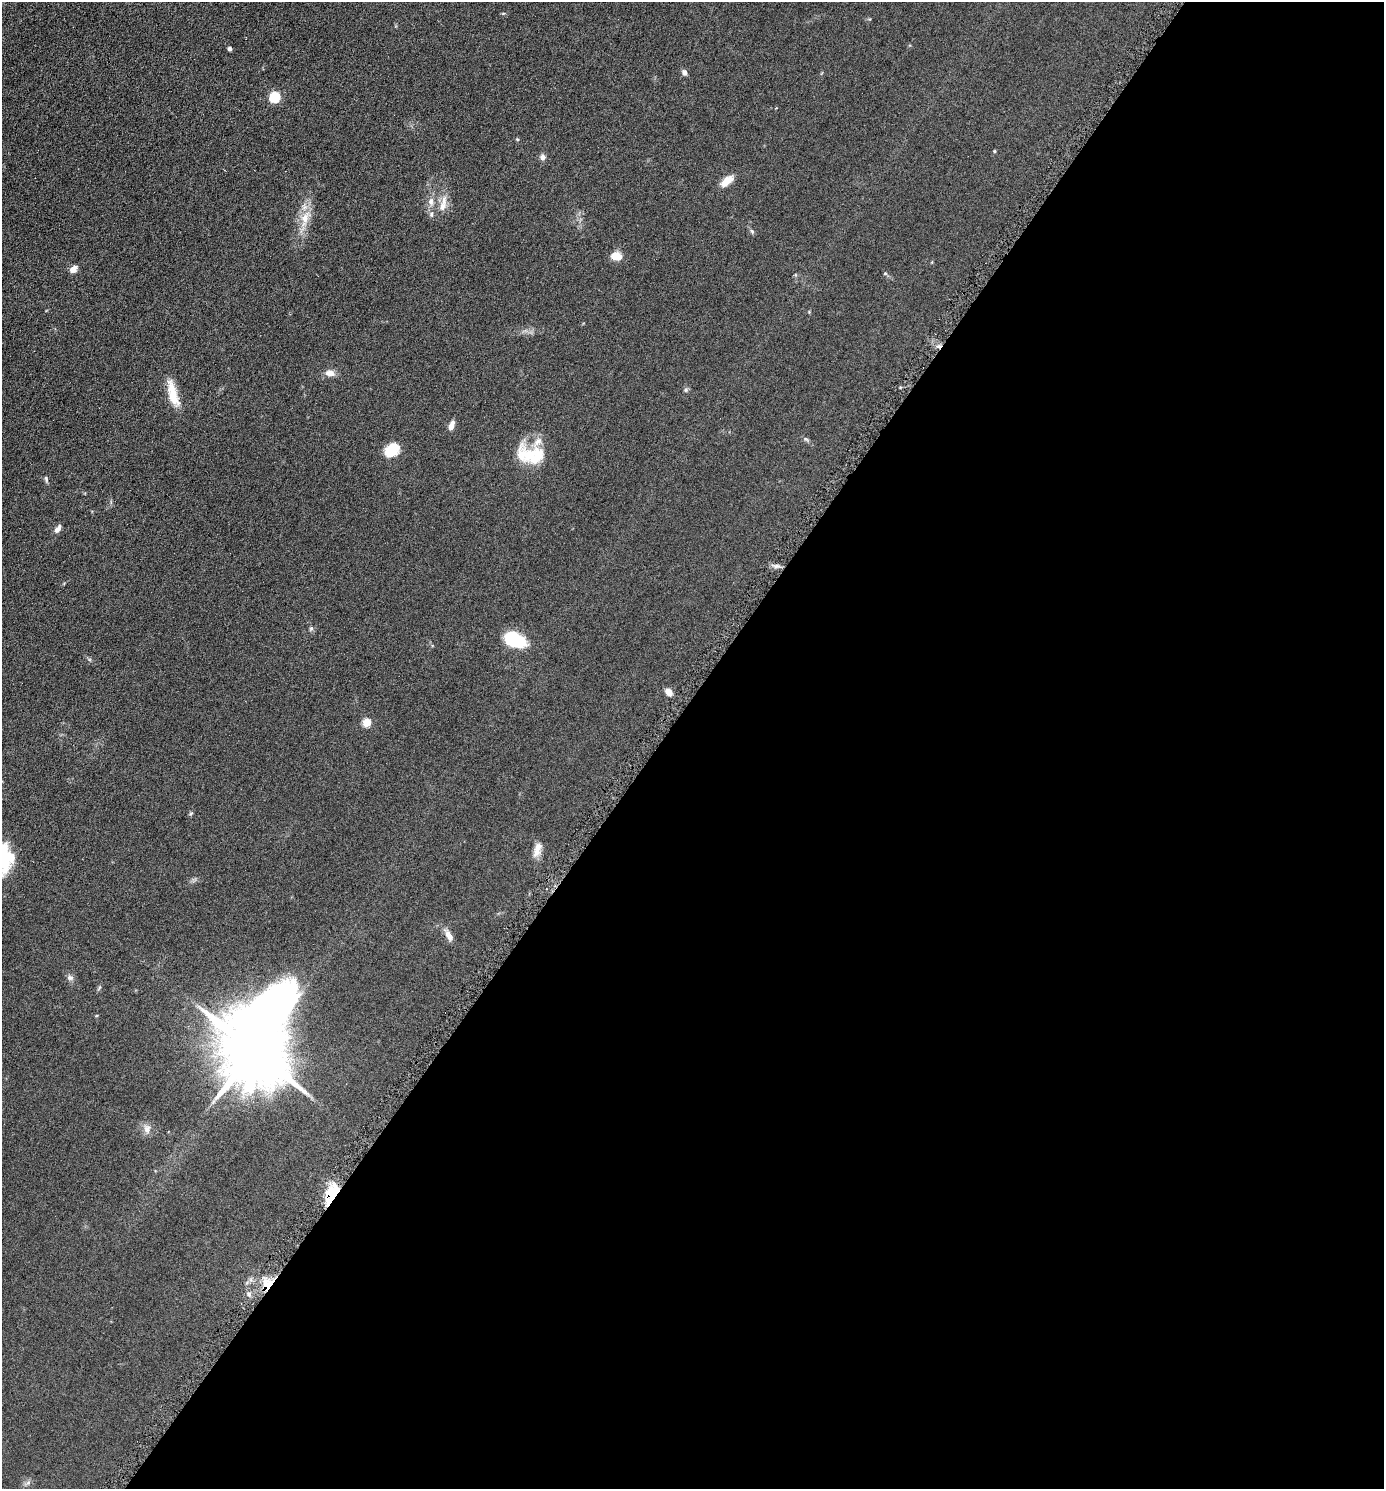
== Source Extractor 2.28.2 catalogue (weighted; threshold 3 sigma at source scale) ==
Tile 12 of 4 x 4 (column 4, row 3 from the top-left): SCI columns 4298-5679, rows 1496-2982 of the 5970 x 5964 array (HDU 1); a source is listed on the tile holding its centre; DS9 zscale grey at full resolution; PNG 1386 x 1491 px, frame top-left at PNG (2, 2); no overlay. Shown black and unused: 53% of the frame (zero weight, under 4 of 8 exposures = <1% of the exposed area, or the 3 px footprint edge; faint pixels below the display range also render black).
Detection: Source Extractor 2.28.2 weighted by HDU 2 'WHT'; one run over the whole footprint, this tile lists its part. Background 0.0901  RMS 0.0078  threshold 0.032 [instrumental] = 3 sigma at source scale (4.09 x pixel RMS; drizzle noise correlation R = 1.36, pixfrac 0.8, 0.05/0.05 arcsec/px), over >= 5 px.
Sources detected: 45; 3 inside a brighter object's white glare — not listed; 3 inside a brighter listed object's ellipse — not listed separately; the other 39 listed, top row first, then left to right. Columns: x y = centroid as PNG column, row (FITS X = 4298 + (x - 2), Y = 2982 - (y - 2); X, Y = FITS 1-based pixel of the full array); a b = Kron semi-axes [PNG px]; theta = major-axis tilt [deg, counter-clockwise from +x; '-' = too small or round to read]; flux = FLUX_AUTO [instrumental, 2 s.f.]
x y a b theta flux
229 49 5 4 - 1.3
684 72 7 6 - 2.3
275 97 6 5 - 45
517 139 5 4 - 0.71
994 151 5 3 - 0.6
542 157 7 7 - 2.7
727 181 18 8 41 7.8
431 201 11 8 89 3.8
442 206 16 10 68 6.7
431 214 8 6 88 1.9
305 219 23 11 79 12
752 231 6 5 - 1.2
615 256 11 8 2 8.9
73 269 9 7 38 4.4
885 273 5 5 - 0.81
330 373 13 7 -8 4.7
686 390 6 5 - 1.3
173 394 36 11 -75 15
451 425 11 6 71 4.2
806 439 8 4 -36 1.2
390 452 18 13 12 11
528 455 31 22 11 23
46 479 8 4 -72 1.3
58 529 9 5 55 3.7
311 629 7 5 69 1.2
515 640 23 14 -23 30
668 692 9 7 -55 4.1
367 722 5 5 - 25
191 813 6 3 20 0.79
537 850 20 8 71 6.5
3 856 39 17 -87 33
448 935 15 7 -60 5.2
70 978 9 7 -1 2.3
255 1050 30 20 76 8100
147 1129 12 10 -84 4.3
332 1192 23 13 48 18
267 1284 19 12 62 13
249 1294 6 6 - 1.7
28 1483 7 6 - 1.8
Overlapping masked pixels (flux is a lower limit): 2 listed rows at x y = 332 1192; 267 1284
Isophote crosses this tile's border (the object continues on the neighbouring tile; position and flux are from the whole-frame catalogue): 1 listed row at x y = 3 856